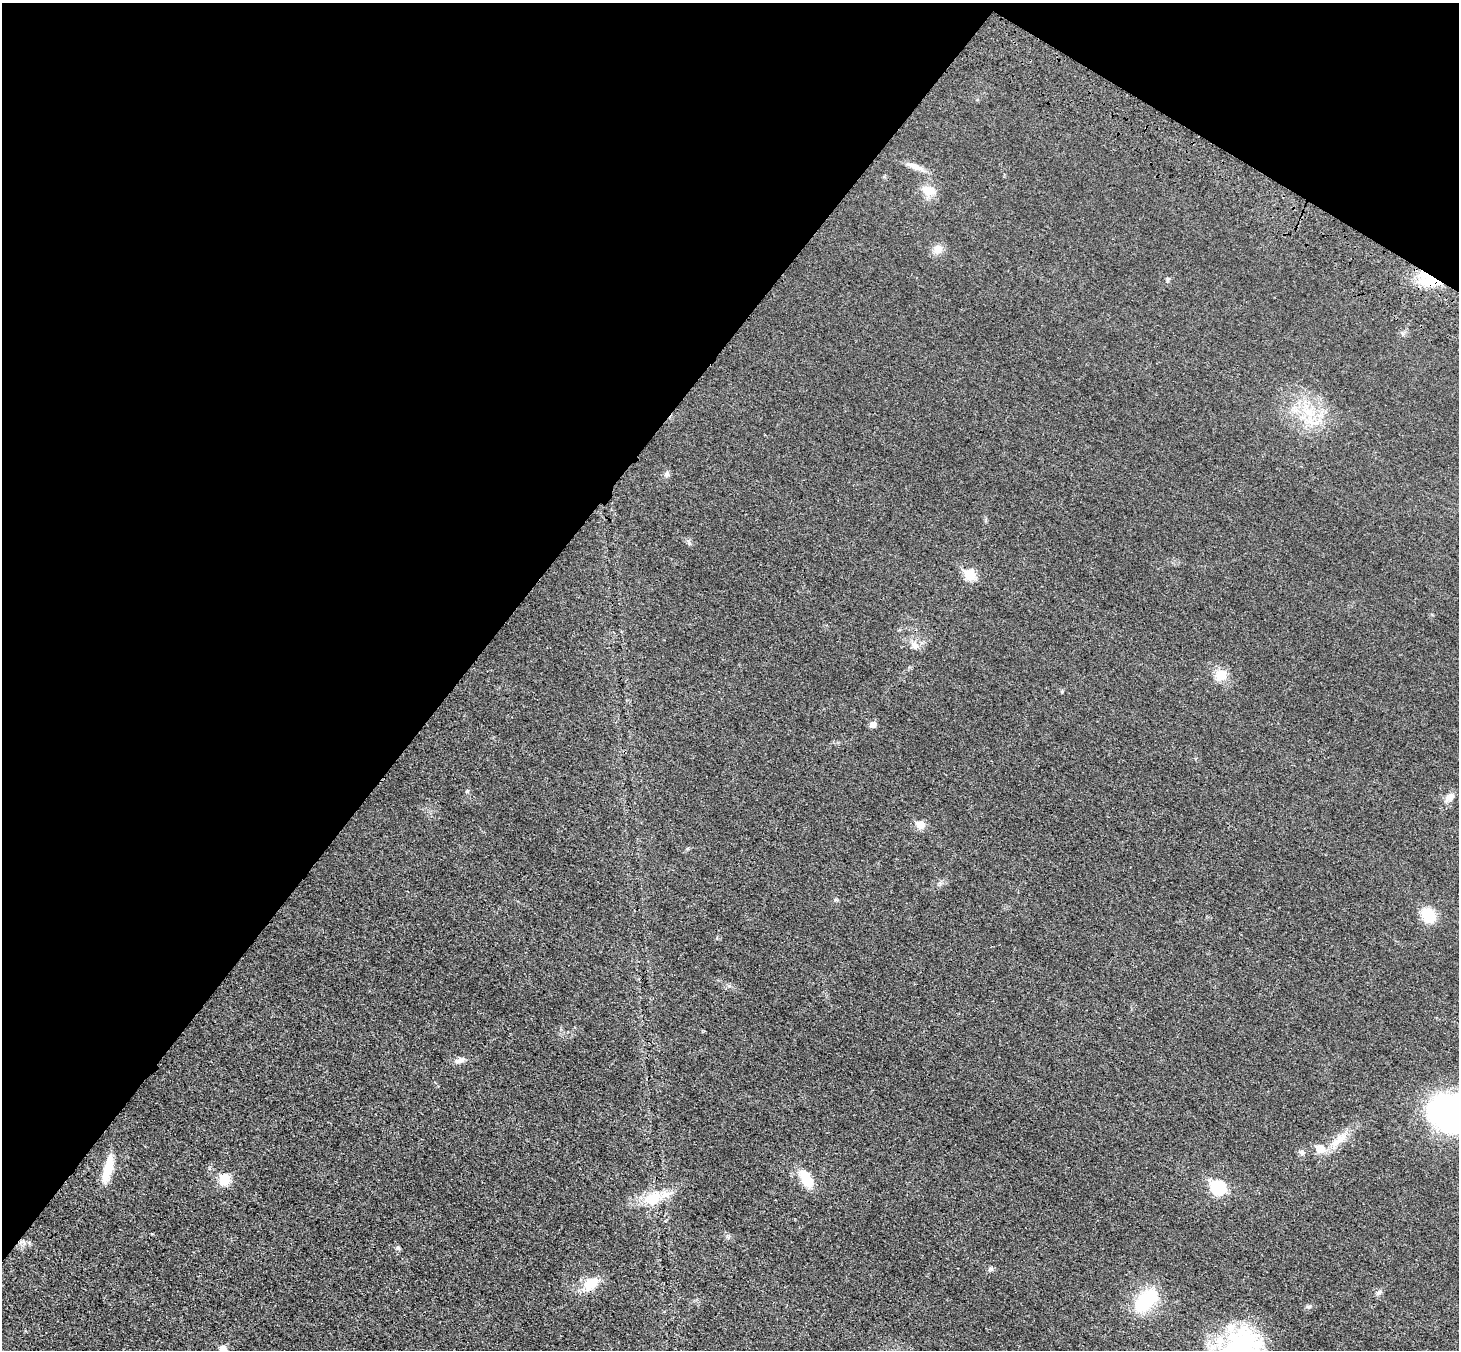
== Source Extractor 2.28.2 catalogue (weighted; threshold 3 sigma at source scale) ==
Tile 2 of 4 x 4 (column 2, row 1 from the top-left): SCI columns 1537-2993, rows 4300-5647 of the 5990 x 6038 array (HDU 1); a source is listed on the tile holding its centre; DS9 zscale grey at full resolution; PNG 1461 x 1352 px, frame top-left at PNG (2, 3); no overlay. Shown black and unused: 35% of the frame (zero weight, under 3 of 4 exposures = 6% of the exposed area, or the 3 px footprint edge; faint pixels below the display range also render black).
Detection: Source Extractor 2.28.2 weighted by HDU 2 'WHT'; one run over the whole footprint, this tile lists its part. Background 0.0191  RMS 0.004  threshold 0.018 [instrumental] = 3 sigma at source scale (4.5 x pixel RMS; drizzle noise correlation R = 1.50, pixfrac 1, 0.05/0.05 arcsec/px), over >= 5 px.
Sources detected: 35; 3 inside a brighter listed object's ellipse — not listed separately; the other 32 listed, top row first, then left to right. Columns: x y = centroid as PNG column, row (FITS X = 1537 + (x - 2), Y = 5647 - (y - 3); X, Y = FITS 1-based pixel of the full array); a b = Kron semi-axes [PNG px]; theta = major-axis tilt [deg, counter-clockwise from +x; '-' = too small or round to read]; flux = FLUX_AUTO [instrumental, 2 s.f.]
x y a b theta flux
916 167 26 7 -21 3.6
928 191 19 12 -23 5.2
938 249 13 11 47 3.7
1168 279 7 5 74 0.65
1429 280 31 16 -23 14
1308 411 27 15 -40 13
666 474 8 7 - 1.3
969 575 6 6 - 20
914 645 13 11 84 3
1221 675 14 13 - 6.2
873 724 6 5 - 3.1
467 791 6 5 - 0.56
1449 797 13 9 41 2.9
920 825 6 6 - 7.7
1428 915 13 11 -52 15
460 1060 16 7 18 2.2
1451 1112 37 31 -3 120
1338 1141 36 10 44 7.2
1320 1149 7 6 - 8
1302 1152 9 6 -12 1.3
108 1169 39 10 76 8.5
225 1179 12 11 - 7.8
806 1179 17 9 -58 12
1218 1187 8 7 - 46
653 1198 28 20 29 12
398 1248 6 5 - 0.78
991 1268 9 4 -9 0.81
591 1283 19 13 35 8.3
1378 1292 9 6 39 1.1
1146 1301 28 16 48 24
1241 1344 52 37 32 54
223 1349 6 6 - 5.3
Overlapping masked pixels (flux is a lower limit): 1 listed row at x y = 1429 280
Isophote crosses this tile's border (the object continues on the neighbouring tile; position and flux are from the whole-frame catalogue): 3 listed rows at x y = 1451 1112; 1241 1344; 223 1349
Unlisted compact peaks at least as high as the median listed source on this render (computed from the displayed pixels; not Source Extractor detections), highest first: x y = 689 543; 729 986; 836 899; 1062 692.